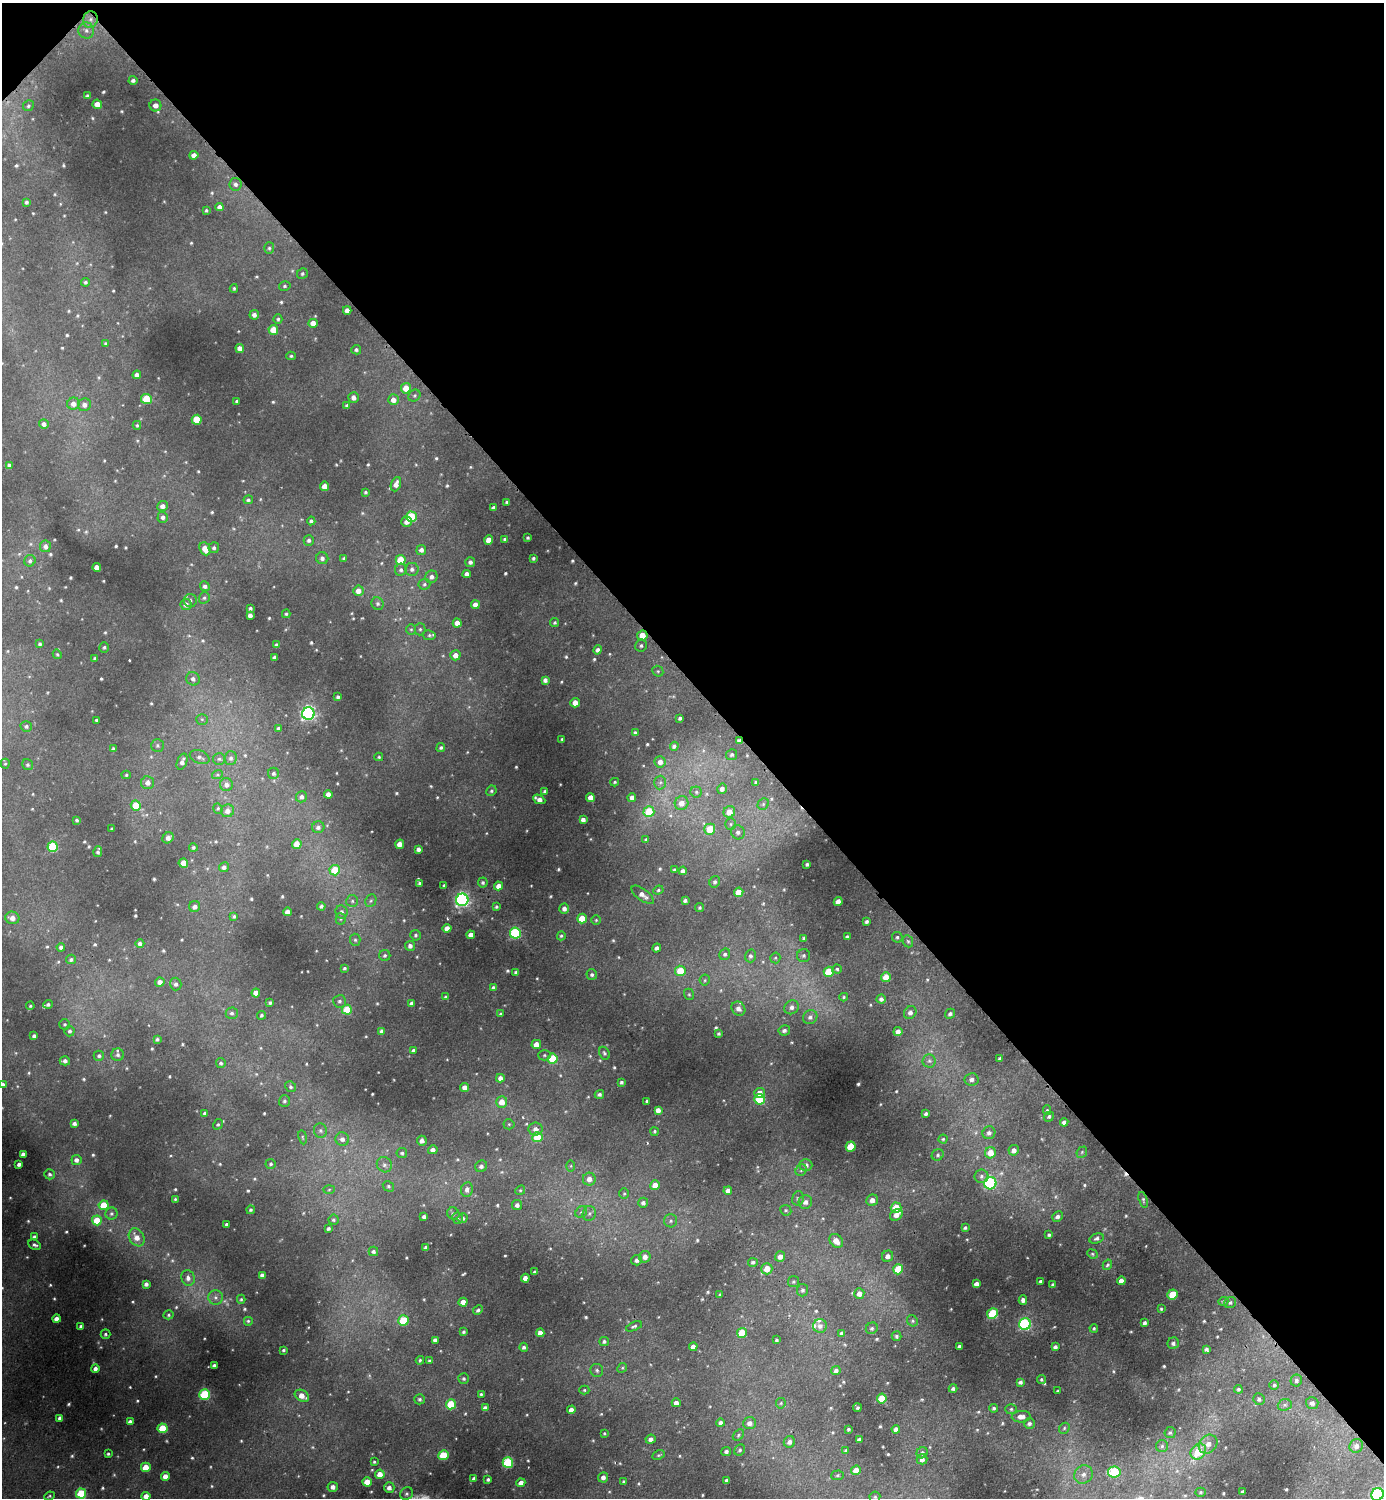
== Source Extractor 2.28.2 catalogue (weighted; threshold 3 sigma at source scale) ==
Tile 3 of 4 x 4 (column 3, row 1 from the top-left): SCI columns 2928-4309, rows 4496-5991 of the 5996 x 5997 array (HDU 1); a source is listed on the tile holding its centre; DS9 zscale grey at full resolution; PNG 1386 x 1500 px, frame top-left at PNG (2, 3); each listed source drawn as its Kron ellipse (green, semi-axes under 4 px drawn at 4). Shown black and unused: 46% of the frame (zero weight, under 2 of 3 exposures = <1% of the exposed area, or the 3 px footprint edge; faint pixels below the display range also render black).
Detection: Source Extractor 2.28.2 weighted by HDU 2 'WHT'; one run over the whole footprint, this tile lists its part. Background 0.0504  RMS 0.0059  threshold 0.0267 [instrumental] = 3 sigma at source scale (4.5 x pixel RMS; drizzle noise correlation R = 1.50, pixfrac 1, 0.05/0.05 arcsec/px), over >= 5 px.
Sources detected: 713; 2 too faint to see at this stretch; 1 cosmic-ray / hot-pixel residue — neither listed nor drawn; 5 inside a brighter listed object's ellipse — not listed separately; of the other 705, all 500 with FLUX_AUTO >= 0.789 (the completeness limit of this list) listed and drawn (205 fainter detections not listed), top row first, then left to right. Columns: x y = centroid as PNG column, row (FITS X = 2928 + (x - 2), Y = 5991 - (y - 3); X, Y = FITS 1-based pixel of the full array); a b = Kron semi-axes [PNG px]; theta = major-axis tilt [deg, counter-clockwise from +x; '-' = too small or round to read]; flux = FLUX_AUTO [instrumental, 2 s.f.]
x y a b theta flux
90 19 8 7 - 3.2
86 30 8 8 - 2.9
133 80 4 4 - 1.7
88 96 4 3 - 1.8
97 104 5 4 - 7.5
155 105 6 6 - 3.7
28 106 6 5 - 1.1
194 155 4 4 - 3.4
235 184 6 6 - 2.1
26 202 4 3 - 1.3
219 207 4 4 - 2.7
206 210 3 3 - 0.86
269 248 6 5 - 1.2
302 274 6 5 - 1.1
85 282 4 4 - 1
285 286 6 4 16 0.98
234 288 4 3 - 0.87
347 310 4 4 - 3.5
254 315 4 4 - 2.4
278 319 5 4 - 1.1
313 323 4 4 - 5.5
273 330 5 5 - 11
106 343 4 3 - 0.84
240 348 4 4 - 3.5
356 350 5 4 - 1.3
291 356 4 4 - 0.97
137 375 4 4 - 3.2
406 388 5 5 - 7.5
414 396 6 5 - 1.1
354 397 5 5 - 3.2
146 399 5 5 - 22
393 400 5 5 - 4.2
237 401 3 3 - 1.2
73 404 6 6 - 3.8
84 405 7 6 - 2.6
347 406 4 4 - 1.6
197 420 5 5 - 15
44 424 5 5 - 2.3
137 425 4 4 - 0.84
9 465 4 4 - 1.3
396 484 7 5 69 3.4
325 486 5 4 - 7.2
365 492 3 3 - 0.88
248 500 5 4 - 1.2
507 502 4 3 - 1
163 506 5 5 - 2.9
493 508 4 4 - 1.7
163 517 5 5 - 1.9
411 517 5 5 - 28
311 521 4 4 - 1.2
406 522 5 5 - 3.3
528 538 3 3 - 0.86
504 539 3 3 - 1
309 540 5 5 - 1.6
489 540 5 4 - 6.5
45 546 6 5 - 2.3
214 548 5 5 - 1.4
205 549 7 5 -65 6.7
421 550 5 5 - 2.2
322 558 6 6 - 2.1
533 558 3 3 - 0.95
344 559 4 3 - 1.4
401 560 5 5 - 16
30 561 6 5 - 1.5
470 562 5 5 - 2
97 567 4 4 - 3.4
412 569 6 6 - 1.8
401 570 6 6 - 1.5
467 574 4 4 - 3.1
432 577 6 6 - 2.3
424 584 6 5 - 1.2
205 586 5 4 - 1.9
358 591 5 5 - 4.1
204 598 6 5 - 1.1
190 600 6 6 - 1.6
186 604 5 5 - 2.8
378 604 6 6 - 1.4
475 605 4 4 - 4
250 608 3 3 - 1.2
286 614 4 3 - 0.91
250 615 4 4 - 2.7
555 622 4 4 - 0.85
457 623 4 4 - 4.1
411 629 5 5 - 1
420 629 6 5 - 1.1
429 635 6 5 - 1.1
642 635 5 5 - 8.5
40 644 4 4 - 1.1
276 645 4 3 - 0.98
641 646 6 6 - 1.4
104 647 5 5 - 1.1
598 650 5 4 - 2
57 654 5 4 - 0.8
455 655 5 5 - 4.1
274 657 4 4 - 2.1
95 658 4 3 - 1.1
658 671 6 5 - 0.97
193 679 7 6 - 2.3
545 680 4 4 - 2.2
338 697 4 3 - 1.4
575 703 5 4 - 5.5
308 713 6 6 - 170
680 718 3 3 - 1.2
202 719 6 5 - 1.1
97 720 3 3 - 1.1
26 726 5 5 - 1.5
278 728 4 3 - 1.5
635 733 4 4 - 1.5
562 739 3 3 - 0.88
739 741 4 3 - 1.6
157 745 6 6 - 1.3
674 746 4 4 - 1.6
441 748 4 4 - 1.2
113 749 4 3 - 1.1
732 755 5 5 - 1.2
200 757 10 6 -20 2.2
379 757 4 3 - 0.79
231 758 7 6 - 1.8
219 759 6 6 - 1.3
182 762 8 5 70 3
660 762 6 5 - 3.3
5 764 5 4 - 0.82
28 765 6 5 - 1.2
273 773 5 5 - 1.4
126 775 4 4 - 0.85
217 775 5 3 - 0.82
615 782 4 3 - 0.86
660 782 7 6 - 1.4
756 782 4 3 - 1.1
148 783 6 6 - 3.3
226 785 6 6 - 2.7
722 789 5 5 - 2.8
491 791 5 5 - 1.1
545 791 3 3 - 1.3
696 792 5 5 - 1.2
328 794 4 4 - 3.7
301 797 6 5 - 2.1
590 797 4 4 - 4.4
632 797 4 4 - 2.8
539 799 6 4 -25 4.1
681 803 7 6 - 5.1
763 804 6 5 - 1.2
136 805 5 5 - 14
218 808 5 4 - 0.85
227 811 6 6 - 3.6
649 812 5 5 - 21
729 812 6 5 - 6.8
77 820 3 3 - 0.97
583 820 4 4 - 2.5
731 824 6 5 - 1.2
318 827 6 6 - 2
112 829 3 3 - 0.88
710 829 5 5 - 14
738 832 7 6 - 2.2
168 838 6 5 - 2.8
646 840 4 3 - 1.1
297 844 5 4 - 8.7
400 844 4 4 - 4.6
53 847 5 5 - 33
193 847 4 4 - 1
418 849 4 4 - 2.2
98 852 5 3 - 1.4
183 863 5 4 - 11
807 864 3 3 - 1.1
224 867 5 4 - 2.3
335 870 5 5 - 19
674 870 3 3 - 1.2
683 871 4 4 - 2.2
483 882 5 5 - 1.3
715 882 6 5 - 1.3
419 883 3 3 - 0.9
444 885 3 3 - 0.84
499 886 4 4 - 4.3
658 890 5 4 - 0.94
739 892 5 4 - 11
643 895 13 6 -37 3.7
462 900 6 6 - 150
685 900 4 3 - 1.5
352 901 6 6 - 1.4
371 901 7 5 67 1.3
838 902 4 4 - 4.4
195 906 6 5 - 2.5
321 906 4 4 - 1.6
496 907 4 3 - 0.99
700 908 4 4 - 0.87
564 909 5 4 - 2.5
287 912 4 4 - 3.9
341 912 7 6 - 2.3
234 916 4 4 - 1
12 918 7 6 - 4.7
341 919 5 5 - 0.94
582 919 5 5 - 11
596 920 5 5 - 0.83
867 922 4 3 - 1.4
447 928 4 4 - 4
515 933 5 5 - 65
416 935 5 5 - 1.1
471 935 4 4 - 4.1
561 936 5 4 - 0.99
847 937 4 4 - 1.5
897 937 5 5 - 1.2
804 938 3 3 - 1.2
355 940 6 5 - 1.1
908 941 6 5 - 1.1
140 943 4 4 - 1.8
410 946 5 5 - 2.3
61 947 4 4 - 1.7
657 948 4 4 - 2
725 954 6 5 - 1.3
385 955 5 5 - 1.4
750 956 6 5 - 1.7
804 956 6 6 - 1.6
775 958 5 5 - 0.98
71 959 5 5 - 1.5
344 968 4 3 - 0.96
837 969 5 4 - 1
680 971 5 5 - 16
516 972 4 3 - 1.7
829 972 5 5 - 17
592 975 5 5 - 1.5
886 977 5 5 - 8.4
705 980 5 5 - 0.96
160 982 4 4 - 3.7
176 984 6 5 - 2
493 988 4 4 - 1.9
256 993 4 4 - 5.2
689 994 6 4 -69 0.95
445 997 4 3 - 0.88
844 997 4 3 - 0.82
881 999 4 4 - 2
339 1001 6 6 - 1.6
270 1003 4 3 - 1.2
412 1003 4 4 - 2.5
48 1004 5 4 - 1.4
30 1006 4 4 - 0.9
791 1007 8 6 40 3
738 1009 7 6 - 3.4
347 1010 5 5 - 16
910 1012 7 6 - 2.4
232 1013 6 5 - 1.5
500 1014 4 3 - 1.1
950 1014 5 4 - 1.6
261 1015 4 4 - 1.1
810 1017 7 6 - 2.3
65 1024 5 5 - 1
784 1030 6 5 - 1.8
70 1031 5 5 - 1.6
382 1031 4 4 - 1.8
898 1032 4 4 - 3.9
719 1034 3 3 - 0.94
34 1036 4 4 - 1.5
157 1039 4 3 - 1
536 1044 5 4 - 4.7
413 1051 4 3 - 2
604 1053 7 5 -61 1.2
118 1055 6 6 - 1.6
544 1055 6 5 - 1.1
99 1056 5 5 - 1.2
1000 1058 4 3 - 1.3
553 1059 5 5 - 19
65 1061 5 4 - 2.3
929 1061 6 6 - 1.8
221 1063 5 4 - 1.3
500 1078 4 4 - 2.9
972 1079 7 6 - 2.5
621 1082 4 3 - 1.3
3 1084 4 3 - 1.3
291 1087 5 5 - 1.3
465 1087 4 4 - 3.1
760 1093 5 5 - 4.7
599 1094 5 4 - 1.5
759 1099 5 5 - 34
284 1101 6 5 - 1.5
647 1101 3 3 - 0.84
502 1102 5 5 - 5.9
658 1110 4 4 - 3
1047 1110 5 4 - 0.91
205 1113 4 3 - 1.4
926 1114 4 3 - 1.3
1049 1116 5 4 - 1.3
1064 1122 4 4 - 2.2
74 1123 4 4 - 2
218 1124 5 4 - 0.96
509 1124 5 5 - 0.91
535 1129 7 6 - 3.1
320 1131 7 6 - 1.6
655 1131 4 4 - 0.85
989 1133 6 6 - 2.5
303 1137 7 3 -81 0.79
537 1137 5 5 - 18
342 1139 7 6 - 2.9
943 1139 4 4 - 0.85
422 1141 5 5 - 2.8
851 1147 5 5 - 16
433 1150 5 4 - 2.8
1014 1150 5 5 - 3
1082 1152 6 4 49 1.1
402 1153 5 5 - 1.2
990 1153 6 5 - 8.5
23 1154 4 4 - 2
938 1155 6 5 - 1.3
76 1160 5 5 - 2.5
19 1164 4 3 - 1.8
271 1164 5 5 - 1.1
384 1165 8 7 - 2.4
806 1165 6 6 - 2.6
481 1166 6 5 - 2.1
571 1166 6 4 89 0.82
801 1170 6 5 - 1.3
49 1174 5 5 - 1.3
981 1176 7 7 - 1.9
589 1179 6 6 - 3.9
990 1183 6 6 - 65
655 1185 5 4 - 6.8
388 1186 6 5 - 1.1
467 1189 7 6 - 2.6
329 1190 6 4 3 0.83
520 1190 5 4 - 0.87
728 1191 4 4 - 3.4
624 1193 5 5 - 0.96
798 1198 7 5 76 1.4
175 1199 4 3 - 0.86
872 1200 6 5 - 4.2
1143 1200 8 4 -73 1.1
805 1202 7 6 - 2.7
643 1203 5 5 - 2.2
104 1205 5 4 - 15
517 1205 5 5 - 2.1
896 1208 5 5 - 16
251 1210 4 4 - 1.1
786 1210 6 5 - 0.99
581 1212 6 5 - 1.3
111 1213 6 6 - 1.3
453 1213 6 5 - 1.3
589 1213 7 6 - 2
896 1215 7 5 36 4.4
1057 1216 5 5 - 2.1
424 1217 4 4 - 2
458 1218 6 5 - 1
462 1218 5 4 - 1.6
97 1220 5 5 - 13
333 1220 5 5 - 1.2
671 1221 6 6 - 1.8
226 1224 3 3 - 1
328 1228 3 3 - 1.3
965 1228 4 3 - 1.1
1049 1235 4 3 - 1.1
34 1237 4 3 - 1.3
137 1237 9 7 -58 5.2
1097 1239 7 5 16 1.6
836 1241 7 6 - 6.7
35 1245 7 4 -28 1.5
426 1247 3 3 - 1.5
373 1251 5 4 - 1.6
1092 1254 5 4 - 0.87
888 1256 6 5 - 3.2
645 1257 6 5 - 3.6
780 1257 5 5 - 3.7
637 1260 5 5 - 2.1
753 1262 5 4 - 1.4
1107 1265 5 4 - 1.2
767 1269 5 5 - 7.8
898 1269 5 5 - 20
535 1272 3 3 - 0.83
262 1275 4 4 - 2.3
188 1278 8 6 -75 2.9
525 1278 4 4 - 3.7
794 1281 5 5 - 1
1040 1281 3 3 - 0.92
1121 1281 4 4 - 3.3
146 1284 4 4 - 2.1
976 1284 4 4 - 2.8
1053 1285 4 4 - 1.7
803 1290 6 5 - 1.6
859 1294 5 5 - 3.9
1173 1294 5 5 - 16
720 1295 3 3 - 1.1
216 1297 7 7 - 2.1
241 1299 4 4 - 0.83
1023 1300 5 4 - 2.2
1223 1301 5 4 - 0.91
463 1302 4 4 - 5.4
1230 1302 6 5 - 1.2
1161 1309 4 3 - 0.82
478 1310 5 4 - 1.3
992 1313 5 5 - 31
169 1315 5 4 - 1
56 1319 4 4 - 3.3
403 1320 5 5 - 25
248 1321 5 5 - 1
912 1321 6 5 - 1.1
1145 1323 4 3 - 1.6
1025 1324 6 5 - 74
81 1326 4 3 - 1.5
634 1326 8 4 22 1.3
820 1326 7 7 - 2.9
872 1328 6 5 - 1.4
1094 1328 4 3 - 0.79
464 1332 4 3 - 1.2
540 1333 4 4 - 3.7
742 1333 5 5 - 16
842 1333 4 4 - 1.5
105 1334 5 4 - 1.2
896 1336 5 5 - 1.2
435 1340 4 4 - 2.3
776 1340 3 3 - 0.97
604 1341 5 4 - 1.3
1173 1343 6 5 - 1.8
959 1346 3 3 - 1.1
524 1347 4 4 - 1.6
693 1347 4 4 - 3.3
1055 1347 4 4 - 1.8
1206 1349 4 4 - 1.5
283 1350 3 3 - 0.9
420 1360 4 3 - 0.92
430 1361 3 3 - 1.2
214 1366 4 3 - 1.7
95 1368 4 4 - 2.2
622 1368 5 4 - 0.81
597 1370 6 6 - 1.4
836 1370 4 4 - 2.1
463 1379 5 5 - 1.4
1041 1379 4 4 - 0.89
1296 1380 6 5 - 1.6
1020 1382 4 3 - 1.7
1274 1385 4 4 - 1.1
953 1389 4 3 - 1.4
1238 1389 4 4 - 0.98
584 1390 5 4 - 0.87
1058 1391 3 3 - 0.81
205 1394 5 5 - 43
481 1394 4 3 - 0.97
302 1396 7 5 -30 6.1
882 1398 5 5 - 17
420 1399 5 5 - 1.3
1259 1399 6 5 - 1.5
676 1403 4 4 - 2.7
781 1403 5 5 - 0.83
1312 1403 6 6 - 2.6
451 1404 5 5 - 21
1285 1405 7 5 20 1.4
485 1408 4 4 - 2.7
857 1408 4 3 - 1.2
994 1408 4 4 - 1.2
1011 1409 6 5 - 1.1
571 1410 4 4 - 4
1021 1417 9 5 4 3.8
60 1418 4 4 - 2.1
130 1422 4 3 - 1.8
720 1423 4 4 - 2
750 1423 6 5 - 3.3
1029 1423 5 5 - 1.6
162 1428 5 5 - 21
1064 1428 6 5 - 1
848 1429 3 3 - 1
896 1429 4 4 - 2.9
604 1433 3 3 - 0.79
1170 1433 5 5 - 1.2
738 1435 6 4 43 1.1
651 1439 5 4 - 2.6
859 1439 4 3 - 1.8
789 1442 6 5 - 3
1208 1444 10 8 46 4.6
1162 1446 6 6 - 1.6
1356 1446 7 6 - 2.9
740 1450 6 5 - 1.2
726 1451 5 4 - 1.8
845 1451 3 3 - 1
1198 1451 8 7 - 17
922 1453 6 5 - 1.7
108 1454 3 3 - 0.91
443 1455 5 5 - 24
658 1455 6 4 26 1
922 1459 5 5 - 2.6
374 1462 3 3 - 0.84
508 1462 5 5 - 44
146 1467 5 4 - 11
856 1470 5 4 - 6
1114 1472 6 5 - 42
380 1474 5 4 - 6.3
1083 1474 10 9 - 4.1
837 1475 6 5 - 0.97
165 1476 4 4 - 4.7
603 1477 5 5 - 2.9
474 1478 4 3 - 1.8
488 1479 3 3 - 1.2
727 1480 4 3 - 1.9
367 1482 4 4 - 7.7
623 1482 4 3 - 0.93
521 1483 4 4 - 3.9
333 1487 5 5 - 3.2
389 1488 5 5 - 3
1200 1492 5 4 - 0.89
1243 1492 4 3 - 1.1
81 1494 5 5 - 29
406 1494 7 6 - 1.4
1377 1494 6 6 - 92
49 1496 5 4 - 0.83
146 1496 4 4 - 5.5
875 1497 5 5 - 0.98
Overlapping masked pixels (flux is a lower limit): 2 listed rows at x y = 642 635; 739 741
Isophote crosses this tile's border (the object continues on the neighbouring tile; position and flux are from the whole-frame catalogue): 3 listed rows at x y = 3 1084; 1377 1494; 146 1496